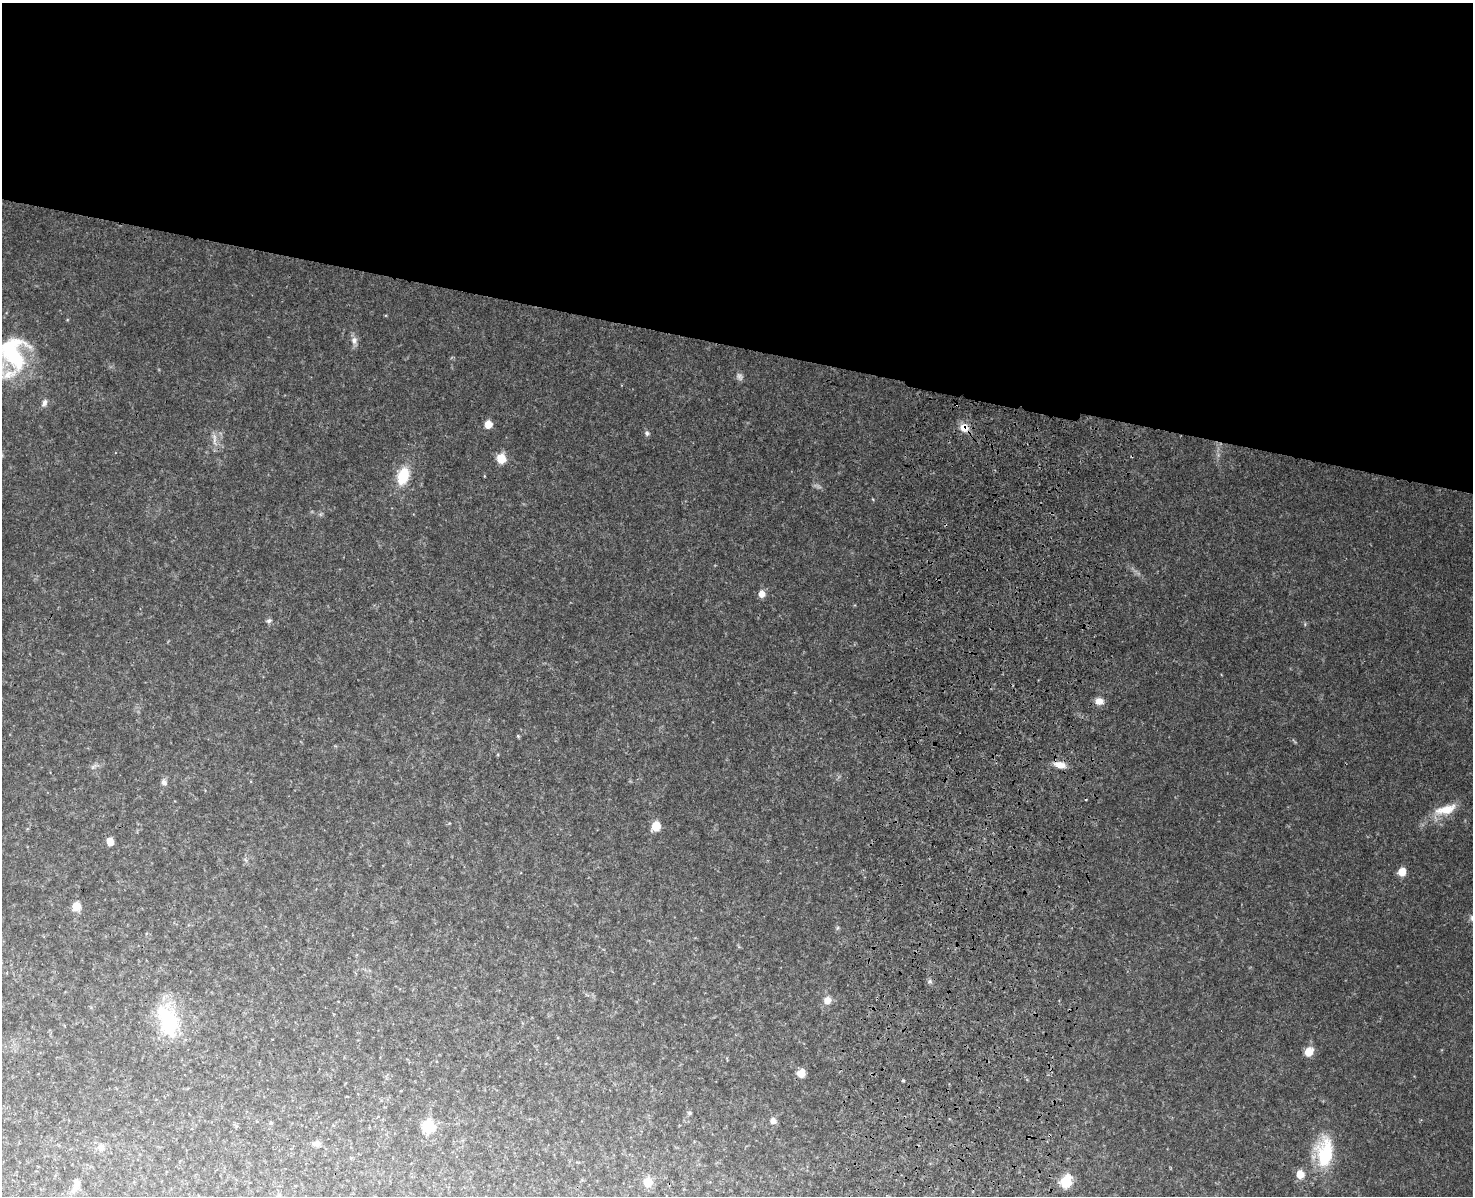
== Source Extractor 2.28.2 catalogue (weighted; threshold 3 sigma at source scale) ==
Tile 2 of 3 x 4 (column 2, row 1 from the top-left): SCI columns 1703-3173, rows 3615-4808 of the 4992 x 4837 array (HDU 1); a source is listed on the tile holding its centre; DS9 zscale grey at full resolution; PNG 1475 x 1198 px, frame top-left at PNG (2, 3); no overlay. Shown black and unused: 29% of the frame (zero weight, under 3 of 4 exposures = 6% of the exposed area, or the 3 px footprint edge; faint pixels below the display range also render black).
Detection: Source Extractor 2.28.2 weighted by HDU 2 'WHT'; one run over the whole footprint, this tile lists its part. Background 0.0336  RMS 0.0041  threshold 0.0186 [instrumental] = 3 sigma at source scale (4.5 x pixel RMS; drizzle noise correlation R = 1.50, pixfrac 1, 0.05/0.05 arcsec/px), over >= 5 px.
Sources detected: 42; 2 too faint to see at this stretch — not listed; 1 inside a brighter listed object's ellipse — not listed separately; the other 39 listed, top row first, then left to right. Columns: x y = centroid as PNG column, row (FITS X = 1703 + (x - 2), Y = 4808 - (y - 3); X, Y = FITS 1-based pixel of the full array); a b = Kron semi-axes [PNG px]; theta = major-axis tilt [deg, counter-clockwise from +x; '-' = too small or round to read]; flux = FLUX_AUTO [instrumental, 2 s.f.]
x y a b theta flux
354 340 11 9 -82 2.5
13 353 43 33 -85 42
44 403 12 7 69 1.8
488 424 6 6 - 6.1
964 428 13 11 -38 4.9
647 433 7 6 - 1.2
214 440 17 4 -84 2.4
501 459 7 6 - 11
403 476 17 11 73 15
762 594 7 6 - 3.8
269 621 7 6 - 1.2
1099 701 11 8 -6 3.4
518 736 4 4 - 0.51
1060 765 15 8 -13 4.5
94 767 13 4 37 1.2
164 782 8 7 - 1.8
1446 810 32 12 17 9.6
656 826 7 6 - 11
110 842 6 5 - 5.5
1402 872 7 6 - 6.8
76 906 7 7 - 7
837 928 6 4 71 0.61
930 981 6 6 - 0.94
827 1000 8 7 - 4.5
168 1020 45 24 -72 29
1309 1052 8 7 - 6.8
801 1073 8 7 - 4.8
903 1080 4 3 - 0.48
689 1113 6 5 - 0.66
773 1121 7 6 - 2.7
271 1123 5 5 - 0.54
428 1127 8 7 - 28
316 1143 11 7 9 1.9
100 1147 9 9 - 2.5
1324 1152 38 21 89 24
1300 1174 7 7 - 6.5
647 1182 6 6 - 13
1066 1182 8 7 - 21
76 1185 20 8 63 3.3
Overlapping masked pixels (flux is a lower limit): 1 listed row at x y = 964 428
Isophote crosses this tile's border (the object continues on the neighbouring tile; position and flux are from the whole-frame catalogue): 1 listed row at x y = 13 353